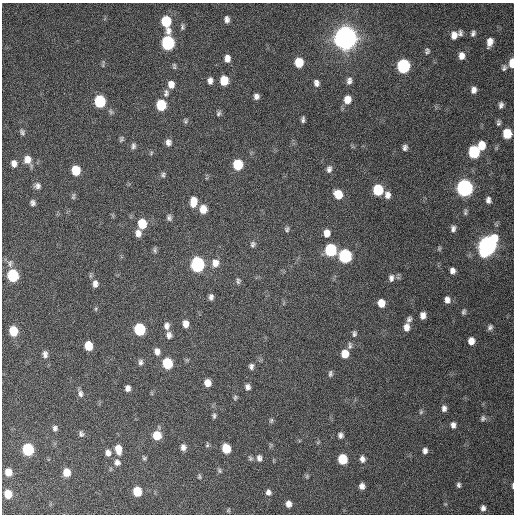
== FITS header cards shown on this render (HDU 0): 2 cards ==
NAXIS1  =                  512 / Axis length
NAXIS2  =                  512 / Axis length

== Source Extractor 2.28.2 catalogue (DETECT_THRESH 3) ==
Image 512 x 512 px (HDU 0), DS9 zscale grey, 1 PNG px = 1 image px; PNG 516 x 516 px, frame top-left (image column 1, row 512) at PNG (2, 3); no overlay
Background 402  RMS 11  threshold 31.7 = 3 sigma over >= 5 px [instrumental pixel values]
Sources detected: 148; all 148 listed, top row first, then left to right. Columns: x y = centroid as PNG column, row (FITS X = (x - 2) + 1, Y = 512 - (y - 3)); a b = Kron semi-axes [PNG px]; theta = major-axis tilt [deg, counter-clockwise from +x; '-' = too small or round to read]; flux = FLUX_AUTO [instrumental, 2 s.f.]
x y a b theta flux
227 19 7 5 -80 2.9e+03
166 22 12 7 -79 3.1e+04
182 27 9 5 88 1.5e+03
460 33 7 5 88 2.2e+03
473 33 7 5 69 2.0e+03
454 35 9 8 - 5.4e+03
345 38 9 8 - 1.2e+06
490 42 9 5 75 5.4e+03
168 43 8 7 - 9.9e+04
427 51 8 6 82 1.8e+03
462 56 8 7 - 5.1e+03
227 58 8 6 -89 4.6e+03
299 62 8 7 - 1.6e+04
512 63 8 4 90 9.4e+03
103 65 9 3 85 9.0e+02
403 66 8 7 - 9.3e+04
174 67 8 5 -37 1.4e+03
504 68 9 6 73 2.1e+03
224 80 8 6 -88 1.6e+04
210 81 8 6 88 3.2e+03
349 81 9 7 76 3.0e+03
316 83 8 6 -72 2.9e+03
171 84 9 8 - 5.4e+03
474 90 7 6 - 3.7e+03
166 93 11 7 77 2.9e+03
256 96 5 5 - 2.7e+03
347 99 9 8 - 7.7e+03
100 101 8 7 - 5.0e+04
161 105 8 7 - 3.1e+04
501 105 8 6 75 2.5e+03
218 113 8 5 65 1.7e+03
303 119 6 3 86 1.7e+03
186 121 7 5 76 1.3e+03
498 123 8 6 83 1.8e+03
22 132 9 6 -62 1.9e+03
507 133 8 7 - 1.9e+04
121 139 7 5 61 1.4e+03
168 142 8 7 - 3.2e+03
482 145 8 7 - 1.2e+04
133 146 9 6 82 2.1e+03
405 148 7 5 81 2.2e+03
474 152 8 7 - 5.6e+04
151 153 6 4 48 1.0e+03
28 160 12 9 -66 7.7e+03
14 163 8 7 - 3.9e+03
238 164 8 7 - 2.6e+04
329 169 9 6 75 2.7e+03
76 170 7 6 - 2.0e+04
163 175 7 6 - 1.6e+03
37 186 8 8 - 3.0e+03
464 188 8 8 - 2.5e+05
378 190 8 7 - 3.2e+04
338 194 9 8 - 1.2e+04
387 195 9 7 -87 3.9e+03
73 196 9 5 79 1.4e+03
488 200 7 5 -88 2.8e+03
193 202 10 7 85 9.8e+03
33 203 7 6 - 2.3e+03
203 209 8 7 - 8.1e+03
465 212 10 5 84 1.5e+03
169 218 8 6 -82 2.0e+03
142 224 8 7 - 1.8e+04
287 229 8 7 - 1.9e+03
453 229 7 5 83 2.5e+03
138 233 8 7 - 4.4e+03
327 233 9 7 86 5.8e+03
253 244 9 7 70 2.3e+03
487 246 11 8 61 4.3e+05
439 248 7 5 88 1.0e+03
155 250 7 5 -89 1.5e+03
331 250 8 7 - 5.6e+04
345 256 8 7 - 9.0e+04
10 263 11 8 90 3.3e+03
215 263 11 9 84 6.5e+03
197 264 8 7 - 1.3e+05
452 271 7 6 - 3.3e+03
91 275 7 4 71 1.2e+03
13 276 8 7 - 5.2e+04
391 278 10 7 88 3.3e+03
238 281 9 6 -87 1.8e+03
95 284 8 6 87 3.4e+03
211 297 6 5 - 2.5e+03
447 300 8 6 -83 3.7e+03
381 303 7 6 - 8.4e+03
96 309 6 4 89 9.1e+02
464 312 7 5 76 1.5e+03
423 315 6 5 - 4.4e+03
409 319 8 6 64 2.1e+03
185 324 8 6 -87 5.3e+03
167 326 9 7 -89 3.5e+03
407 327 9 6 86 4.9e+03
490 327 7 6 - 2.0e+03
140 329 8 7 - 4.8e+04
13 331 8 7 - 1.9e+04
354 334 8 5 88 1.8e+03
169 335 8 7 - 3.1e+03
471 341 6 6 - 5.4e+03
88 346 7 6 - 1.4e+04
350 346 10 6 86 2.2e+03
157 351 9 7 -75 4.0e+03
45 354 9 7 -86 3.2e+03
345 354 8 7 - 9.2e+03
141 362 8 6 -89 2.2e+03
167 363 8 7 - 3.3e+04
251 366 8 6 79 2.3e+03
330 374 8 5 87 1.7e+03
207 383 7 6 - 6.8e+03
247 387 7 6 - 2.9e+03
128 388 6 5 - 3.4e+03
80 394 10 6 -76 2.7e+03
235 397 8 6 83 1.4e+03
444 408 8 6 -88 2.9e+03
421 412 7 5 69 1.3e+03
214 416 8 5 84 1.6e+03
483 418 7 7 - 1.8e+03
271 420 7 5 86 1.3e+03
453 425 7 6 - 2.9e+03
55 428 7 6 - 2.2e+03
81 434 8 6 -66 1.9e+03
157 435 8 8 - 1.3e+04
340 435 7 6 - 2.3e+03
207 445 7 5 78 1.2e+03
183 447 7 6 - 3.3e+03
226 448 7 6 - 1.7e+04
28 449 7 7 - 6.0e+04
118 449 10 7 -82 8.6e+03
425 451 7 5 86 2.7e+03
108 453 8 7 - 4.0e+03
144 458 6 5 - 1.2e+03
250 458 8 6 -54 1.5e+03
259 458 9 7 -84 2.8e+03
343 459 7 6 - 2.3e+04
362 459 8 7 - 3.2e+03
117 462 9 8 - 3.4e+03
219 470 7 5 -60 1.3e+03
8 472 7 6 - 8.5e+03
67 472 7 6 - 9.6e+03
199 476 7 4 -89 1.1e+03
307 476 6 5 - 1.0e+03
459 485 6 5 - 1.6e+03
362 486 6 5 - 3.6e+03
513 486 6 2 87 1.0e+03
137 491 7 6 - 2.0e+04
268 492 6 6 - 2.6e+03
8 494 7 6 - 1.4e+04
288 504 7 6 - 3.9e+03
483 508 6 5 - 2.4e+03
228 510 5 4 - 8.5e+02
At the frame edge (FLAGS 8, measured only in part): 2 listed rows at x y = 512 63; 513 486